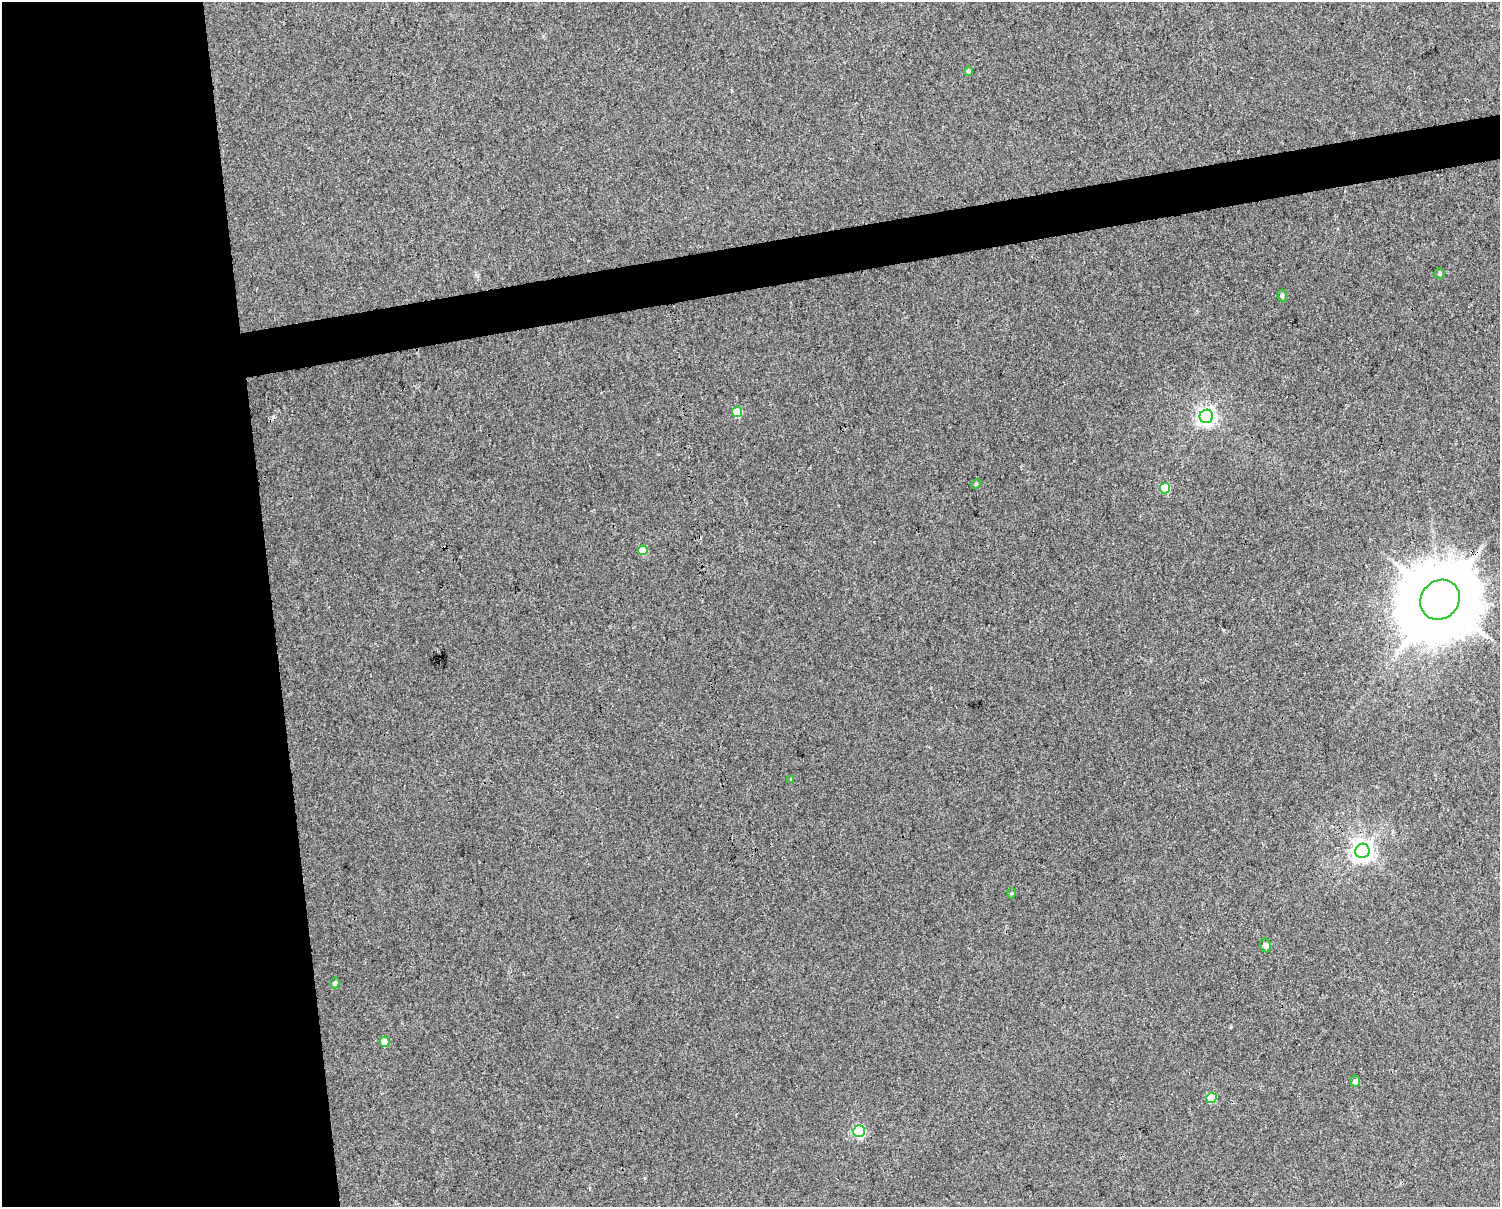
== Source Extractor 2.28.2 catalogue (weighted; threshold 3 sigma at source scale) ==
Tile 7 of 3 x 4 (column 1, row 3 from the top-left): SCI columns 26-1523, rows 1206-2410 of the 4589 x 4819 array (HDU 1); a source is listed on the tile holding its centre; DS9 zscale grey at full resolution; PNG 1502 x 1209 px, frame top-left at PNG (2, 2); each listed source drawn as its Kron ellipse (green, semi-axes under 4 px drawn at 4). Shown black and unused: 21% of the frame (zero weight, under 3 of 4 exposures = <1% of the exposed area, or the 3 px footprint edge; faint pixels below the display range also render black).
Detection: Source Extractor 2.28.2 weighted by HDU 2 'WHT'; one run over the whole footprint, this tile lists its part. Background 0.00531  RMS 0.0044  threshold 0.0198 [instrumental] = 3 sigma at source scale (4.5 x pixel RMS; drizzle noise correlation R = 1.50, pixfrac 1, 0.0396/0.0396 arcsec/px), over >= 5 px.
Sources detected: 19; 1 cosmic-ray / hot-pixel residue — neither listed nor drawn; the other 18 listed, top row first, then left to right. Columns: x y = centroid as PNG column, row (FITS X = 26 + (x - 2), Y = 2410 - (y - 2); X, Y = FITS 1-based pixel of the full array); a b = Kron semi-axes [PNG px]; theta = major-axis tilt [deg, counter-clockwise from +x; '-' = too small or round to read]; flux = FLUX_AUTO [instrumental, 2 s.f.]
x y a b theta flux
968 71 5 4 - 0.93
1440 273 5 5 - 0.77
1282 296 6 4 87 0.87
737 412 5 5 - 13
1206 416 7 6 - 190
976 484 5 4 - 0.54
1165 488 5 5 - 19
643 550 5 4 - 9.4
1440 600 21 18 47 4500
791 780 4 4 - 0.38
1362 851 7 7 - 290
1012 893 5 3 - 0.46
1266 945 7 5 -79 1.3
335 983 5 4 - 1.4
385 1042 5 5 - 4.5
1355 1081 5 5 - 2.2
1212 1098 5 5 - 21
859 1131 6 6 - 54
Overlapping masked pixels (flux is a lower limit): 1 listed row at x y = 1440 600